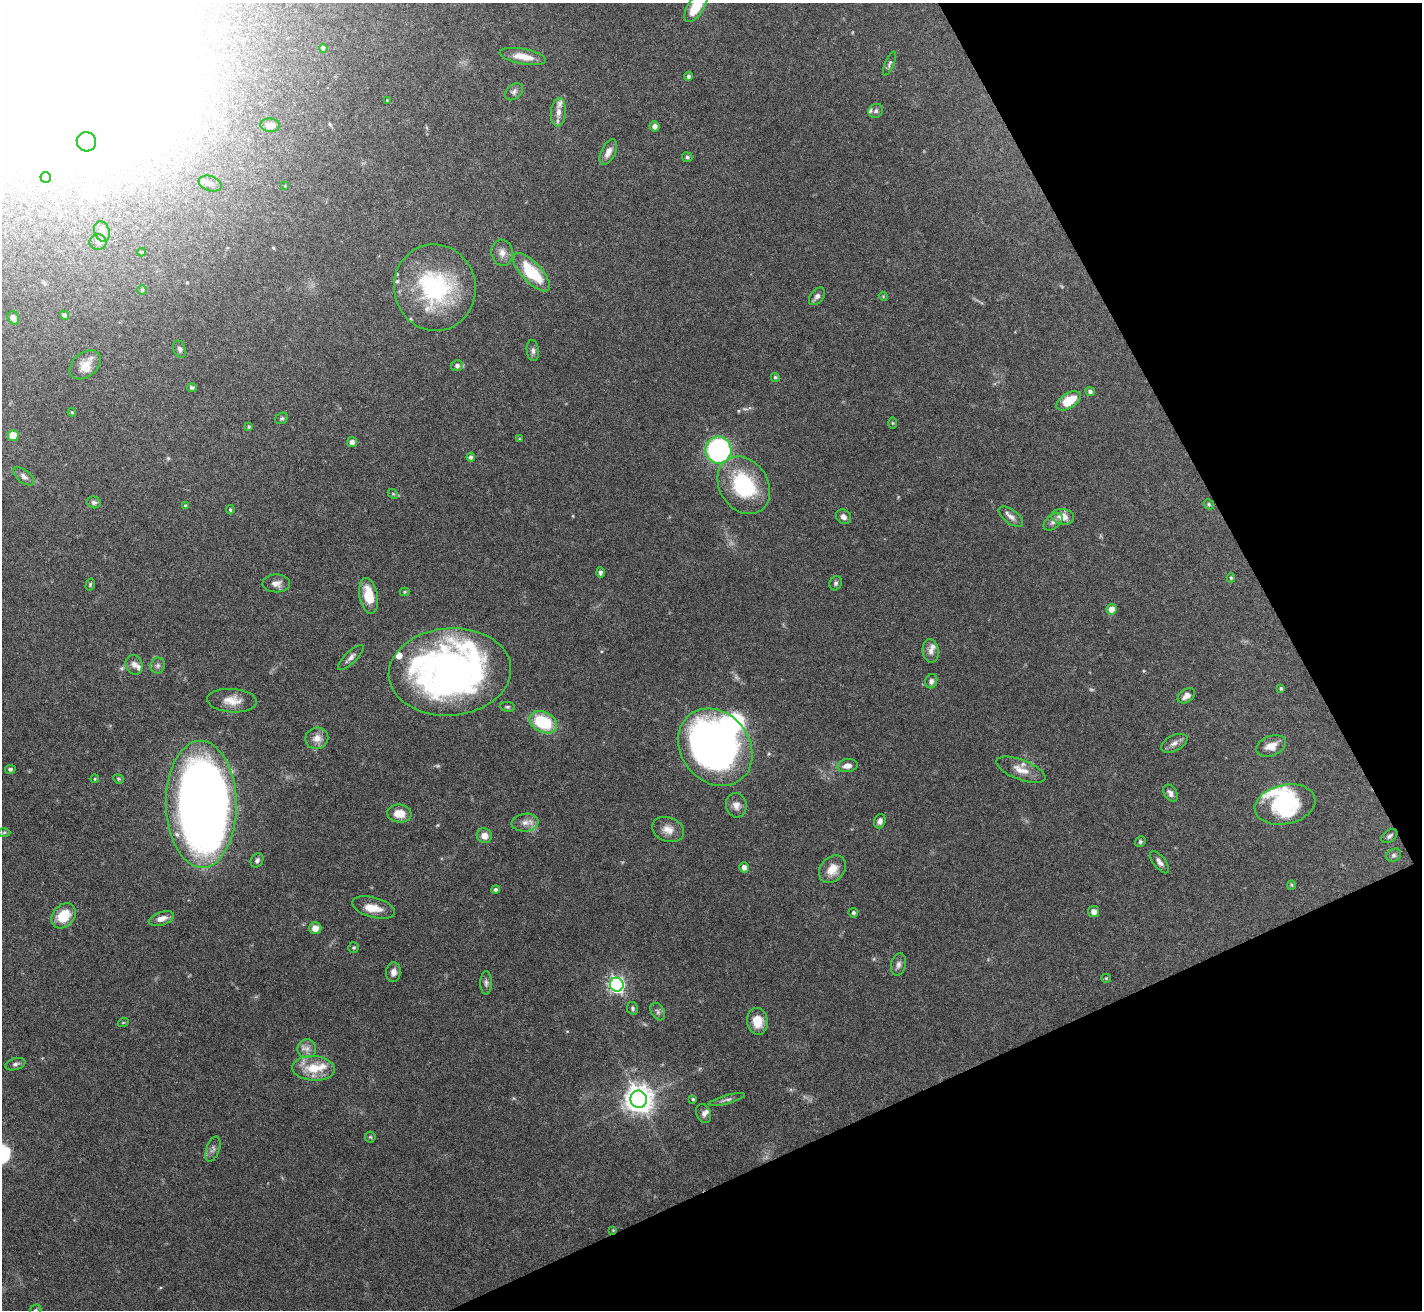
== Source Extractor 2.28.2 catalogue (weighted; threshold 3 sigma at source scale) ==
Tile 12 of 4 x 4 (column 4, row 3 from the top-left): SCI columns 4262-5681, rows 1461-2768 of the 5681 x 5671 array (HDU 1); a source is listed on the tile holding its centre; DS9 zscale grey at full resolution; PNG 1424 x 1312 px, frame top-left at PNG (2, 3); each listed source drawn as its Kron ellipse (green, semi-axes under 4 px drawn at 4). Shown black and unused: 23% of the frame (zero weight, under 5 of 10 exposures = <1% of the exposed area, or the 3 px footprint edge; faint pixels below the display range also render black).
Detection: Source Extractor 2.28.2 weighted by HDU 2 'WHT'; one run over the whole footprint, this tile lists its part. Background 0.0804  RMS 0.0025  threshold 0.0104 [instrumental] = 3 sigma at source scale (4.09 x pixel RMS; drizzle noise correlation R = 1.36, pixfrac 0.8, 0.05/0.05 arcsec/px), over >= 5 px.
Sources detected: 151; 2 too faint to see at this stretch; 6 inside a brighter object's white glare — neither listed nor drawn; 13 inside a brighter listed object's ellipse — not listed separately; the other 130 listed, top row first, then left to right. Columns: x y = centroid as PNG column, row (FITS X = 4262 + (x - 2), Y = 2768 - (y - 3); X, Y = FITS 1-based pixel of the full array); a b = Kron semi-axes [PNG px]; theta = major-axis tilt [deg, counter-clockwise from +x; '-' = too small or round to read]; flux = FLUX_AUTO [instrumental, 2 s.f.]
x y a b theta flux
696 7 17 8 58 6.1
323 48 4 4 - 0.95
523 57 23 7 -10 3.4
890 64 13 4 67 0.56
688 76 4 4 - 0.53
514 92 10 7 42 0.78
387 100 3 3 - 0.19
876 111 8 6 38 0.62
558 112 14 7 85 1.9
270 125 10 7 -3 1.4
654 126 5 5 - 1
86 142 10 9 - 2.2
608 152 13 7 64 1.6
687 157 5 4 - 0.46
46 177 5 5 - 0.42
210 184 12 7 -19 1.3
285 186 3 3 - 0.21
102 231 10 7 -69 1.4
98 242 8 8 - 0.83
142 252 4 4 - 0.25
502 253 13 10 -80 1.7
531 272 24 10 -46 11
435 287 43 41 -76 30
142 290 5 5 - 0.3
817 296 10 6 51 0.98
883 296 4 3 - 0.2
64 315 4 4 - 0.83
13 318 7 5 -65 1.2
180 349 9 6 -69 0.65
533 351 10 6 -83 0.77
85 365 17 12 39 3.2
457 366 6 5 - 0.75
775 377 4 4 - 0.4
192 388 5 4 - 0.58
1090 392 5 4 - 0.68
1069 401 13 7 33 6
72 412 4 3 - 0.29
282 418 7 5 29 0.42
893 423 6 4 -89 0.26
249 427 4 3 - 0.33
13 436 5 5 - 4.7
519 439 4 3 - 0.24
352 442 5 5 - 1.1
718 450 13 13 - 40
471 457 4 4 - 0.65
24 476 12 6 -38 0.95
744 485 31 24 -56 19
393 494 6 4 -42 0.32
94 502 7 6 - 0.64
1209 504 5 4 - 0.32
185 505 4 3 - 0.24
230 510 5 3 - 0.33
843 517 8 7 - 1.1
1011 517 14 7 -36 1.3
1063 517 11 8 -10 2.6
1053 522 11 7 39 0.93
600 573 5 4 - 0.6
1231 578 4 4 - 0.34
276 583 14 9 0 1.7
836 583 7 6 - 0.55
90 585 6 4 75 0.36
404 592 5 4 - 0.27
369 596 18 9 -79 6
1111 609 5 5 - 2.1
931 651 12 8 -81 1.3
351 657 17 6 44 1.1
134 665 10 8 -68 1.2
158 666 8 7 - 0.72
450 672 61 43 5 120
931 681 7 6 - 0.72
1281 688 3 3 - 0.38
1186 696 10 6 35 1.5
232 701 25 11 -3 3.4
507 707 7 5 -6 0.45
543 722 15 10 -27 13
317 738 11 10 - 2.1
1174 743 14 7 27 1.3
1271 746 15 10 21 2.6
715 747 41 34 -51 130
847 766 10 6 8 1.5
10 769 5 4 - 0.54
1021 770 26 10 -21 3
95 779 4 3 - 0.25
118 779 5 4 - 0.29
1170 793 9 6 -56 1
201 804 63 35 -89 310
1285 804 31 19 12 15
736 805 12 10 -80 1.6
399 814 12 9 -8 3.4
880 821 7 5 72 0.92
525 823 13 9 7 1.7
668 829 16 12 -19 2.4
4 832 6 4 1 0.33
484 836 8 7 - 1.7
1389 836 9 5 36 0.64
1140 842 5 5 - 0.36
1394 855 8 6 29 0.58
257 860 7 6 - 0.79
1160 862 13 6 -53 1
744 867 5 4 - 1.2
832 869 15 12 49 3.3
1291 885 4 4 - 0.25
496 889 4 4 - 0.62
374 907 22 10 -16 3.1
1094 912 5 5 - 1.5
853 913 5 4 - 0.49
64 916 14 10 48 6.1
161 919 13 6 17 1.7
315 928 6 6 - 1.8
354 948 5 5 - 0.36
898 964 11 7 77 1
393 972 10 7 85 1.4
1106 978 5 4 - 0.3
486 983 12 5 90 0.72
617 985 7 6 - 67
632 1008 6 5 - 0.5
658 1012 9 6 -60 0.71
757 1021 13 10 -81 3.7
123 1023 5 3 - 0.2
307 1049 9 9 - 1.4
15 1064 10 5 17 0.71
314 1068 21 12 -3 6.2
639 1099 9 8 - 290
693 1099 4 4 - 0.33
727 1100 19 4 15 0.87
704 1114 10 7 -67 0.89
370 1137 5 5 - 0.35
213 1149 13 6 70 0.94
613 1230 4 4 - 0.21
36 1310 6 5 - 0.47
Overlapping masked pixels (flux is a lower limit): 1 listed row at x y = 613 1230
Isophote crosses this tile's border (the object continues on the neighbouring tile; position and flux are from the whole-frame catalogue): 2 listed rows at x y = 696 7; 36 1310